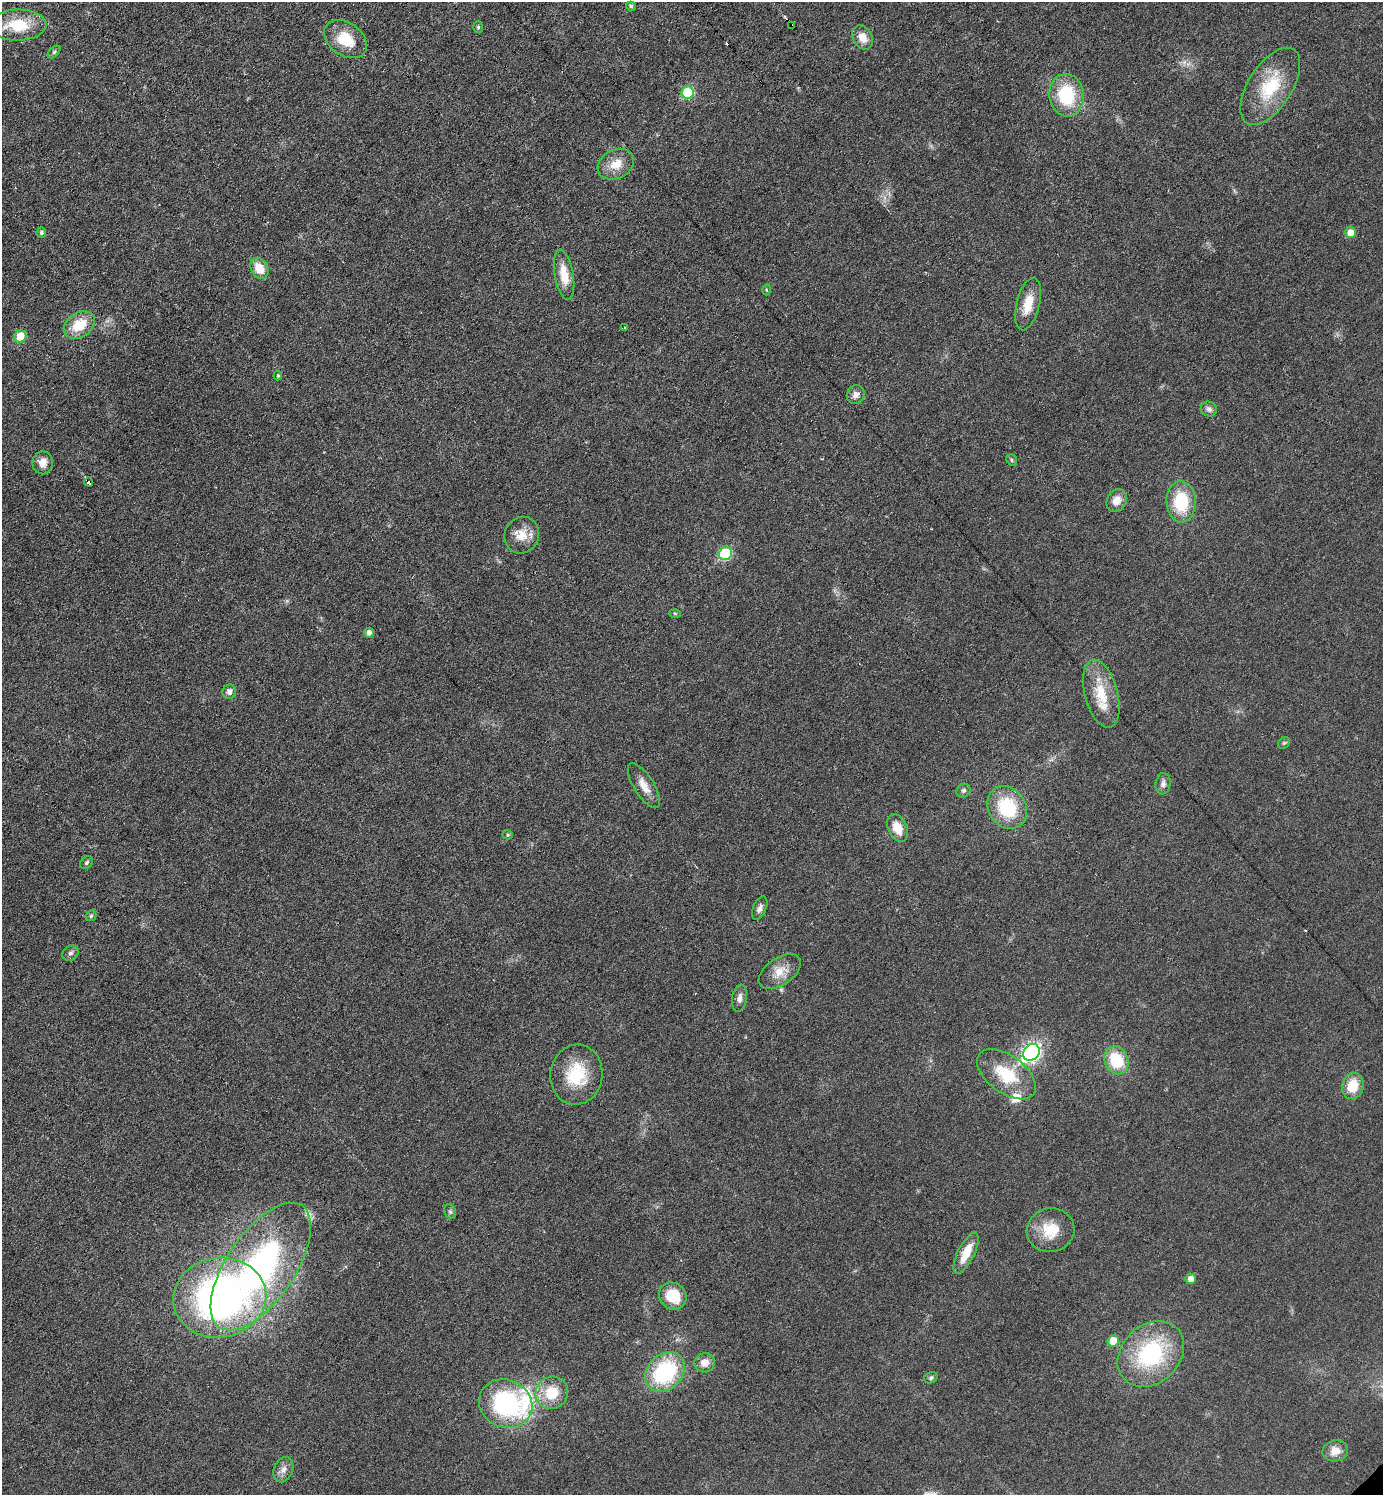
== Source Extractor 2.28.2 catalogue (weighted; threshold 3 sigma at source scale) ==
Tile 11 of 4 x 4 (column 3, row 3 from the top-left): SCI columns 3060-4440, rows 1495-2987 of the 5975 x 5976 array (HDU 1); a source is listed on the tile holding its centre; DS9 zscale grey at full resolution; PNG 1385 x 1497 px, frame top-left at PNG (2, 2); each listed source drawn as its Kron ellipse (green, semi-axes under 4 px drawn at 4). Shown black and unused: <1% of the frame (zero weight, under 3 of 6 exposures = <1% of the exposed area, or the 3 px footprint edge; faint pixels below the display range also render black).
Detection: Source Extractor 2.28.2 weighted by HDU 2 'WHT'; one run over the whole footprint, this tile lists its part. Background 0.0329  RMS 0.0039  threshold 0.016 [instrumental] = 3 sigma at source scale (4.09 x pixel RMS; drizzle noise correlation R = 1.36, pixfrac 0.8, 0.05/0.05 arcsec/px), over >= 5 px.
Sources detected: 72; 1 cosmic-ray / hot-pixel residue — neither listed nor drawn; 3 inside a brighter listed object's ellipse — not listed separately; the other 68 listed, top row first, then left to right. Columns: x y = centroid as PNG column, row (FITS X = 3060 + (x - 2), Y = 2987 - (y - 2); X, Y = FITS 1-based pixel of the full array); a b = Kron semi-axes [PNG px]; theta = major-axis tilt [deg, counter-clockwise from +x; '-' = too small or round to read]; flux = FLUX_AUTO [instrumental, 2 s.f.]
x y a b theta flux
631 6 5 4 - 0.79
18 25 28 15 1 14
792 26 4 3 - 6
478 27 6 5 - 0.64
862 37 13 9 -62 4.3
346 39 23 16 -35 10
54 52 7 4 45 0.73
1270 86 44 21 57 19
688 93 6 6 - 19
1067 95 21 17 -83 21
616 164 19 14 27 6.2
1351 232 5 5 - 4
41 233 5 5 - 0.88
259 268 11 8 -58 6.3
564 275 25 9 -80 7.2
767 290 5 3 - 0.42
1028 304 27 11 76 7.3
79 325 17 12 34 10
625 327 3 2 - 0.53
20 336 6 6 - 7.3
278 376 5 4 - 0.48
856 394 10 8 64 2
1209 409 8 7 - 1.3
1012 460 6 5 - 0.59
43 463 11 10 - 3.3
89 482 4 3 - 17
1117 500 12 9 61 3.6
1181 502 20 14 -88 17
522 535 18 17 - 5.9
725 554 7 6 - 26
675 613 6 4 -2 0.39
369 633 5 5 - 1.6
229 692 7 7 - 1.8
1101 694 35 16 -75 12
1284 743 6 5 - 0.63
1163 784 11 7 82 1.7
644 786 26 10 -58 4.5
963 791 7 6 - 0.91
1007 807 22 18 -57 20
897 828 14 9 -66 5.6
508 835 5 4 - 0.58
87 863 7 5 46 0.75
760 908 12 6 66 1.6
91 916 6 5 - 0.57
71 953 8 7 - 1.2
780 972 24 13 34 5.9
739 998 14 7 81 1.9
1031 1052 9 7 44 120
1116 1060 14 11 -67 14
1006 1074 34 18 -36 16
576 1075 30 26 82 17
1353 1086 13 10 77 8.2
450 1212 7 5 -69 0.82
1051 1230 24 22 12 10
966 1253 23 8 64 7.6
261 1267 73 34 56 100
1191 1279 5 5 - 2.8
673 1296 14 13 - 11
220 1298 47 40 8 150
1113 1341 6 5 - 8.1
1151 1354 37 29 44 38
705 1363 10 9 - 3.4
665 1372 22 17 46 35
931 1378 7 5 29 0.81
552 1393 17 15 40 11
506 1404 27 24 -25 49
1335 1451 13 10 12 4
283 1470 13 9 66 2.5
Overlapping masked pixels (flux is a lower limit): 2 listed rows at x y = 792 26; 89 482